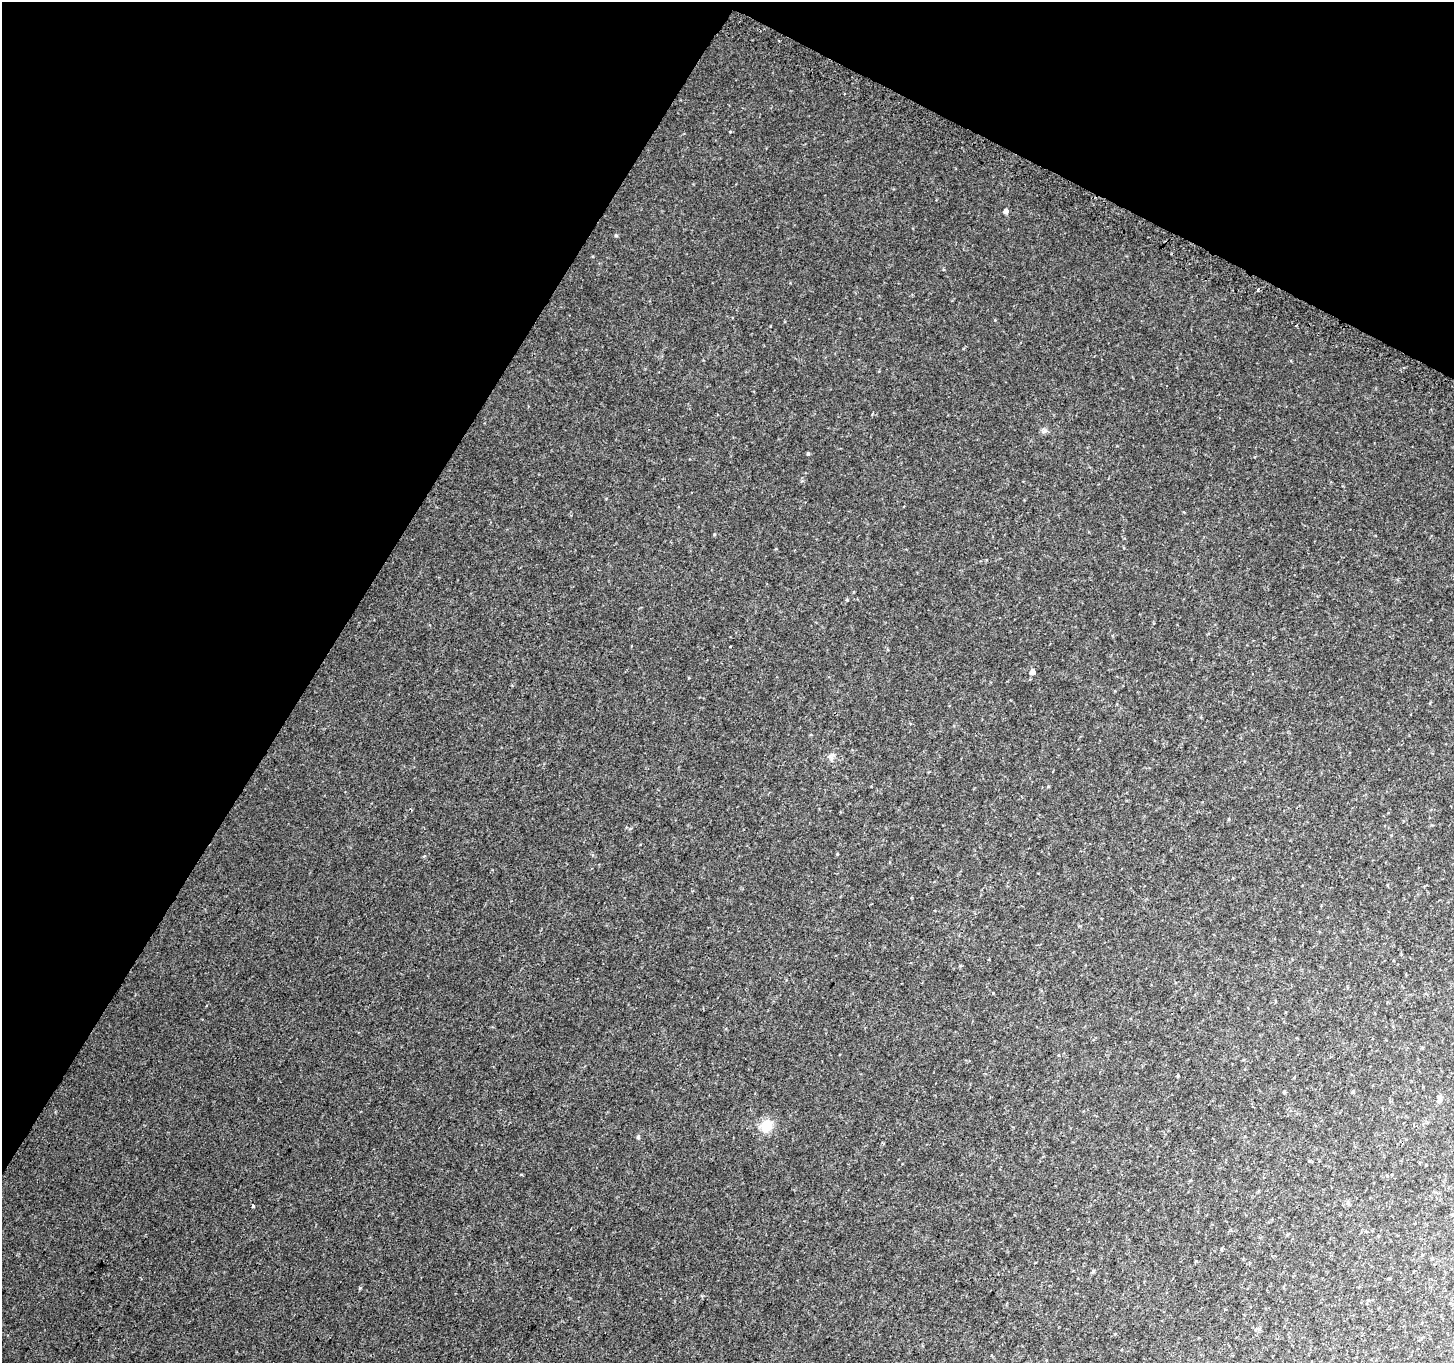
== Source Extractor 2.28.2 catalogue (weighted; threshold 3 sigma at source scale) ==
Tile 2 of 4 x 4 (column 2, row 1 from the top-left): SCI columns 1466-2917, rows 4302-5662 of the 5844 x 5948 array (HDU 1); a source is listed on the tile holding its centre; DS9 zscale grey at full resolution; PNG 1456 x 1365 px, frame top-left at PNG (2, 2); no overlay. Shown black and unused: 29% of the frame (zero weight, under 2 of 3 exposures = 2% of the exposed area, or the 3 px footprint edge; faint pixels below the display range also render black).
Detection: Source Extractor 2.28.2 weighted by HDU 2 'WHT'; one run over the whole footprint, this tile lists its part. Background 0.00449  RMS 0.0065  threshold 0.0291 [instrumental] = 3 sigma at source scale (4.5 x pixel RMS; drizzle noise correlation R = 1.50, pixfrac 1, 0.0396/0.0396 arcsec/px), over >= 5 px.
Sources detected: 19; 3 cosmic-ray / hot-pixel residue — not listed; the other 16 listed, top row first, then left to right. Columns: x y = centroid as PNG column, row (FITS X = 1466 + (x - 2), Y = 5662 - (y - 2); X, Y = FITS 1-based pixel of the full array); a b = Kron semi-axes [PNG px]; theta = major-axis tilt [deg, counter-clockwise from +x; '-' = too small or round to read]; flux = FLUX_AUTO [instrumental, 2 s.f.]
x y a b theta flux
730 132 5 3 - 0.42
1005 212 5 5 - 2.6
616 236 5 3 - 0.68
1044 431 8 5 44 1.5
808 454 4 4 - 0.79
714 534 4 3 - 0.52
730 647 3 3 - 2
1032 672 5 5 - 4.3
831 757 10 6 -87 2.2
1284 1092 4 4 - 0.65
1352 1092 4 4 - 0.74
1439 1100 6 5 - 2.7
766 1126 15 14 - 12
638 1137 5 4 - 1.2
253 1206 3 3 - 2.1
1093 1271 5 4 - 0.86
Unlisted compact peaks at least as high as the median listed source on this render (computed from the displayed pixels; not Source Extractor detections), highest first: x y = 360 1288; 847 600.